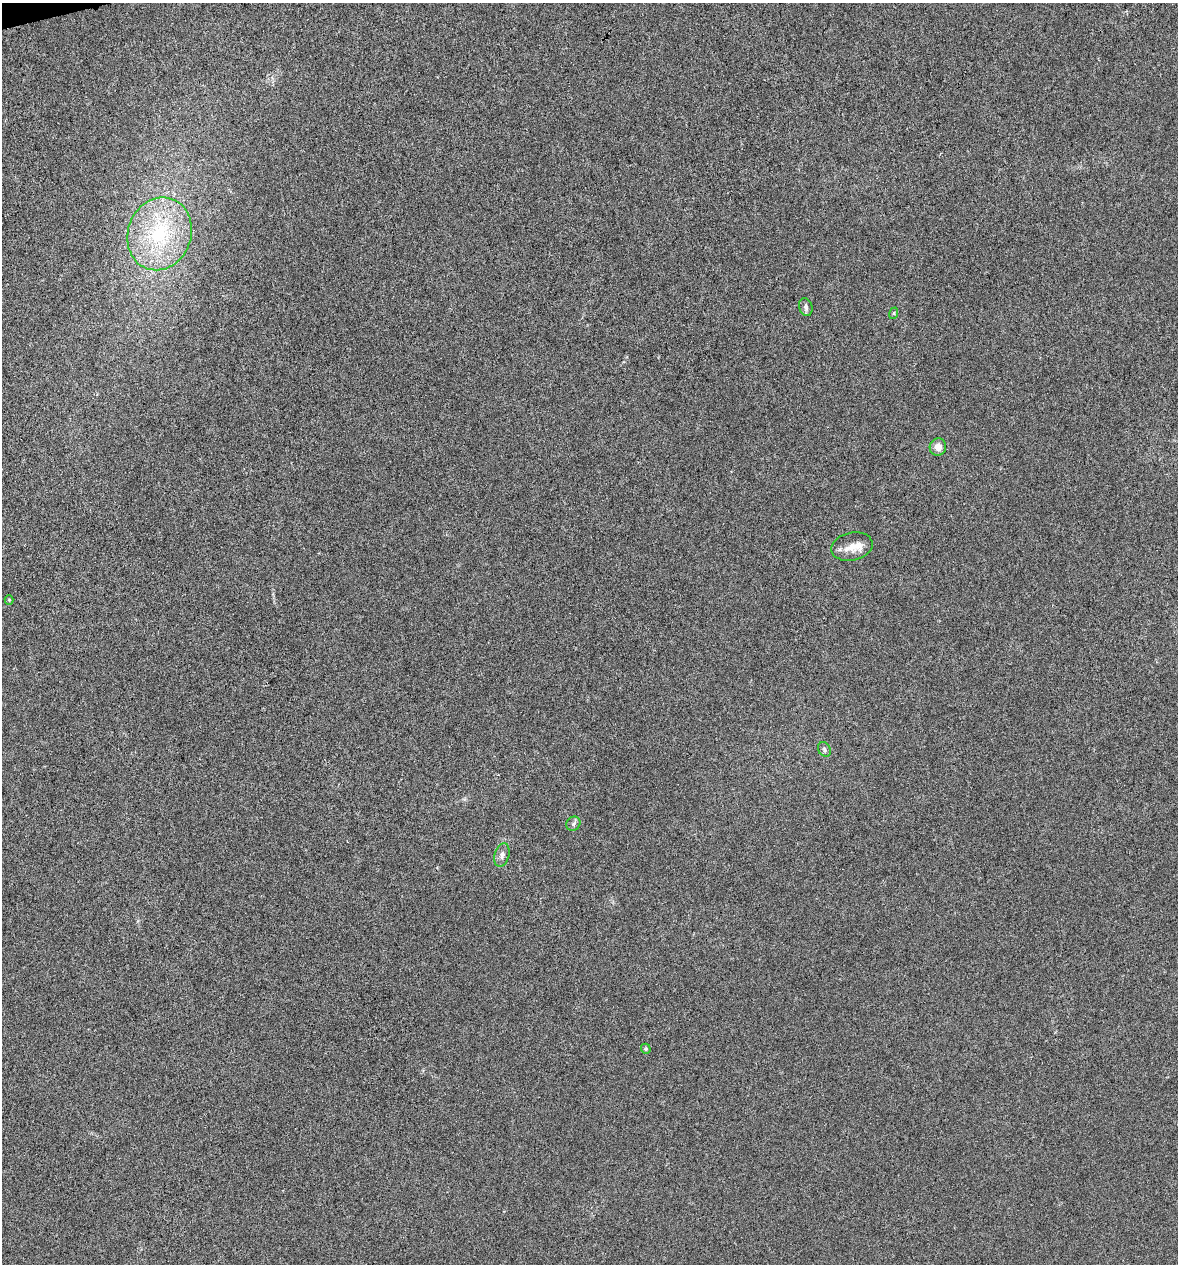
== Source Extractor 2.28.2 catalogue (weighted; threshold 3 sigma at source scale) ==
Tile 11 of 4 x 4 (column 3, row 3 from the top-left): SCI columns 2396-3571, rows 1263-2524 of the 4843 x 5052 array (HDU 1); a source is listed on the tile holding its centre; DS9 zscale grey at full resolution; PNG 1180 x 1266 px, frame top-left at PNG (2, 3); each listed source drawn as its Kron ellipse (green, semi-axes under 4 px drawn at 4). Shown black and unused: <1% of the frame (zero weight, under 4 of 8 exposures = <1% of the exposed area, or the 3 px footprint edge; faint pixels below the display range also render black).
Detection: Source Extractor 2.28.2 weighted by HDU 2 'WHT'; one run over the whole footprint, this tile lists its part. Background -0.00911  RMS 0.0022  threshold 0.00881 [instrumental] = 3 sigma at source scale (4.09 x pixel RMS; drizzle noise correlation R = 1.36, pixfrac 0.8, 0.0396/0.0396 arcsec/px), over >= 5 px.
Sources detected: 11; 1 inside a brighter listed object's ellipse — not listed separately; the other 10 listed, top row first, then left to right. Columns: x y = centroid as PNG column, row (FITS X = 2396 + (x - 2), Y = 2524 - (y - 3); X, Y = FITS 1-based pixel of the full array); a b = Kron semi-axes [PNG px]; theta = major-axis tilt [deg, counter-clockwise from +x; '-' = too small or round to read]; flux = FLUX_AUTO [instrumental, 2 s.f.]
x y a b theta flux
160 234 37 31 69 17
806 307 9 6 -72 0.61
894 313 6 4 72 0.23
938 447 9 8 - 1.5
852 547 21 14 13 2.7
9 600 4 4 - 0.17
824 749 7 6 - 0.48
573 824 7 6 - 0.48
502 855 12 7 74 0.89
646 1049 5 4 - 0.37